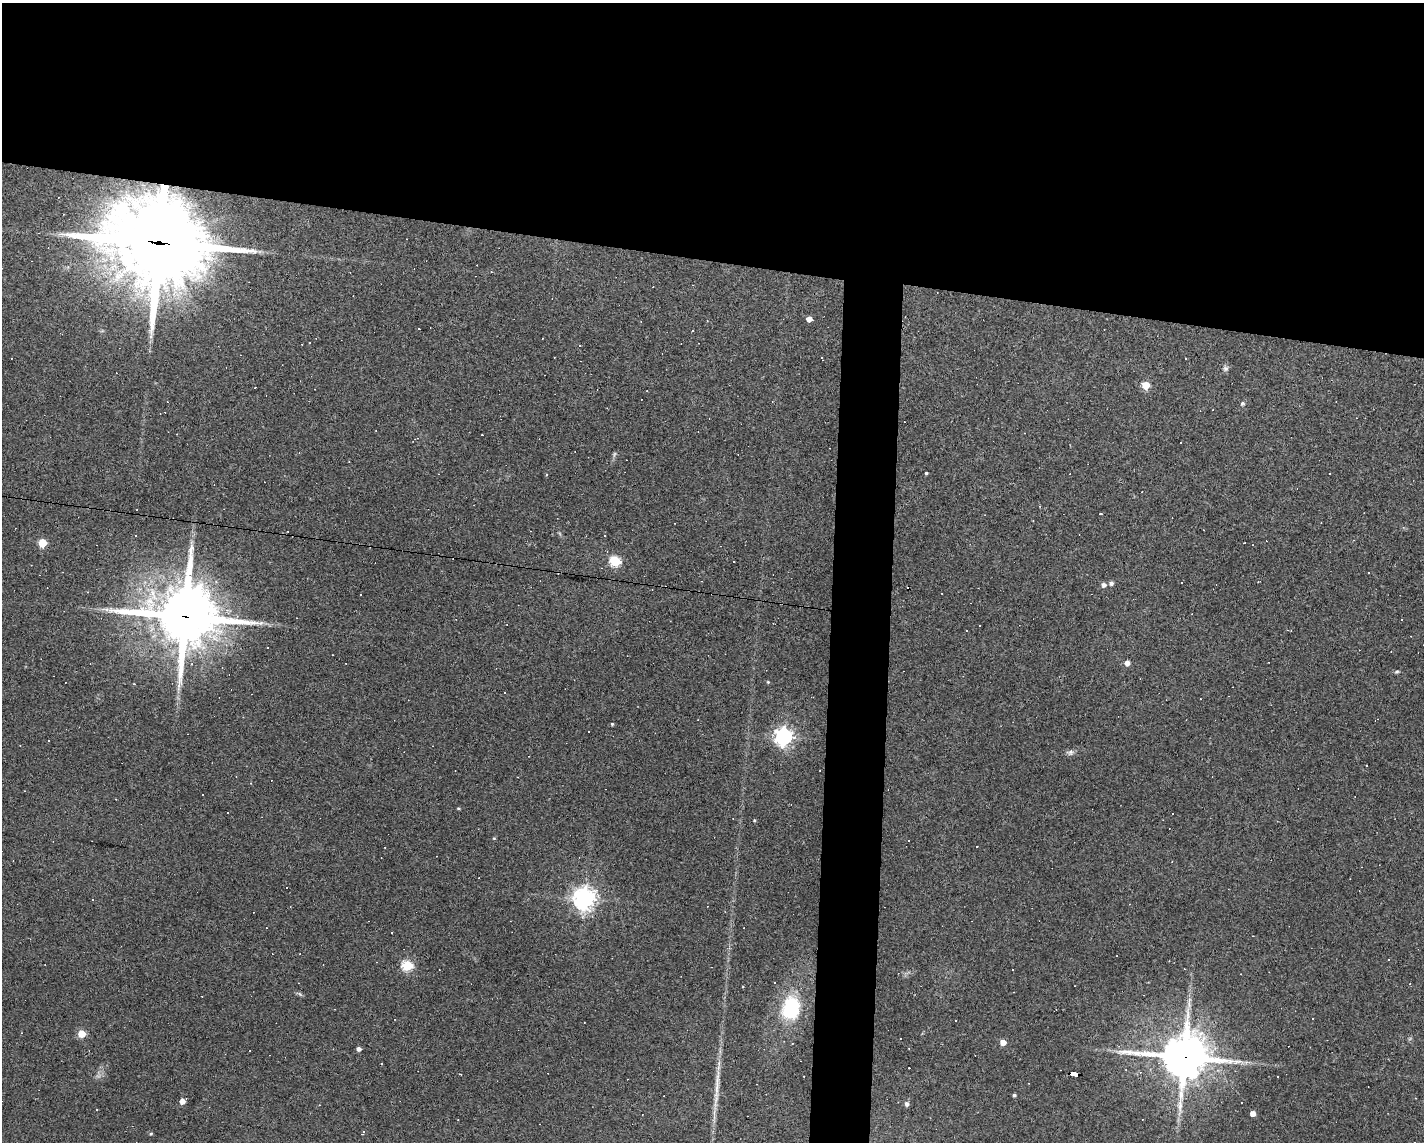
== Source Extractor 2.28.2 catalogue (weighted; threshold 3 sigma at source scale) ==
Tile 2 of 3 x 4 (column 2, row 1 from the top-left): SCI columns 1526-2947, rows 3422-4561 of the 4583 x 4561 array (HDU 1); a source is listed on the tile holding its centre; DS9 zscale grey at full resolution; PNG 1426 x 1144 px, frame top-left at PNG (2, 3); no overlay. Shown black and unused: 26% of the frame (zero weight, under 3 of 4 exposures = <1% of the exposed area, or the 3 px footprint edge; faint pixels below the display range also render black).
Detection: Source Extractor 2.28.2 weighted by HDU 2 'WHT'; one run over the whole footprint, this tile lists its part. Background 0.0808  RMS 0.0057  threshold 0.0257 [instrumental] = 3 sigma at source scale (4.5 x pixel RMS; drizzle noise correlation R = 1.50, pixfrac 1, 0.05/0.05 arcsec/px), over >= 5 px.
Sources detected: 113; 1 too faint to see at this stretch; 49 cosmic-ray / hot-pixel residue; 1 long thin detection or spike segment (spike, bleed or trail) — not listed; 1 inside a brighter listed object's ellipse — not listed separately; the other 61 listed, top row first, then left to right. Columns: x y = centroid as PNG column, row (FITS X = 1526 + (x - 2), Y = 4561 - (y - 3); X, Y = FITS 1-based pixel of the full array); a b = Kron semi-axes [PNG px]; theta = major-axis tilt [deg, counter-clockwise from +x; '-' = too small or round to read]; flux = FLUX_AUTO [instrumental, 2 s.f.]
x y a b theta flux
160 243 37 27 -10 7200
809 319 4 4 - 4.5
419 329 3 2 - 0.62
822 358 2 2 - 0.44
1225 368 8 7 - 1.5
1146 385 5 5 - 13
255 388 3 2 - 0.46
1242 403 6 5 - 0.92
482 435 2 2 - 0.27
926 473 3 2 - 0.65
1330 473 3 2 - 0.43
546 475 3 3 - 0.77
1101 514 3 3 - 2
1033 521 3 2 - 0.56
136 536 3 3 - 0.59
605 536 3 2 - 0.36
42 543 5 5 - 21
615 561 6 5 - 48
734 561 3 3 - 1.2
1111 583 4 4 - 1.8
1181 583 3 3 - 1.5
1103 585 5 5 - 2.2
361 595 3 3 - 0.66
185 617 21 19 -4 3700
979 625 3 3 - 2.3
1127 663 5 5 - 2.8
1397 672 5 4 - 0.79
768 682 4 4 - 0.54
134 684 3 2 - 0.42
612 724 4 3 - 0.75
783 737 7 6 - 250
1070 752 10 7 8 1.8
1367 765 3 3 - 0.78
236 776 2 2 - 0.31
458 808 4 3 - 0.57
754 820 4 3 - 0.54
494 838 4 4 - 0.57
977 846 3 2 - 0.54
1172 862 4 3 - 0.41
584 899 7 7 - 450
93 900 3 3 - 0.59
407 966 5 5 - 48
1013 969 3 2 - 0.72
1189 1000 7 4 72 1.4
791 1008 22 16 78 37
1056 1010 4 2 - 0.47
21 1033 3 2 - 0.42
81 1034 5 5 - 16
1003 1042 4 4 - 5.9
358 1049 5 5 - 1.7
1184 1057 16 14 -4 2100
1075 1074 7 4 -9 72
1277 1077 2 2 - 0.49
1014 1095 4 3 - 0.95
182 1101 5 4 - 4.3
907 1104 5 5 - 1.7
96 1109 3 2 - 0.51
1252 1113 4 4 - 4.1
364 1131 4 2 - 0.53
151 1134 5 4 - 0.63
1415 1142 2 2 - 0.44
Overlapping masked pixels (flux is a lower limit): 4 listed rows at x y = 160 243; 185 617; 1184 1057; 1075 1074
Isophote crosses this tile's border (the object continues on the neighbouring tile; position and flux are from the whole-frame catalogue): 1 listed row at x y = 1415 1142
Unlisted compact peaks at least as high as the median listed source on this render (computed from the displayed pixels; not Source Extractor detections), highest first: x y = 559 533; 260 252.